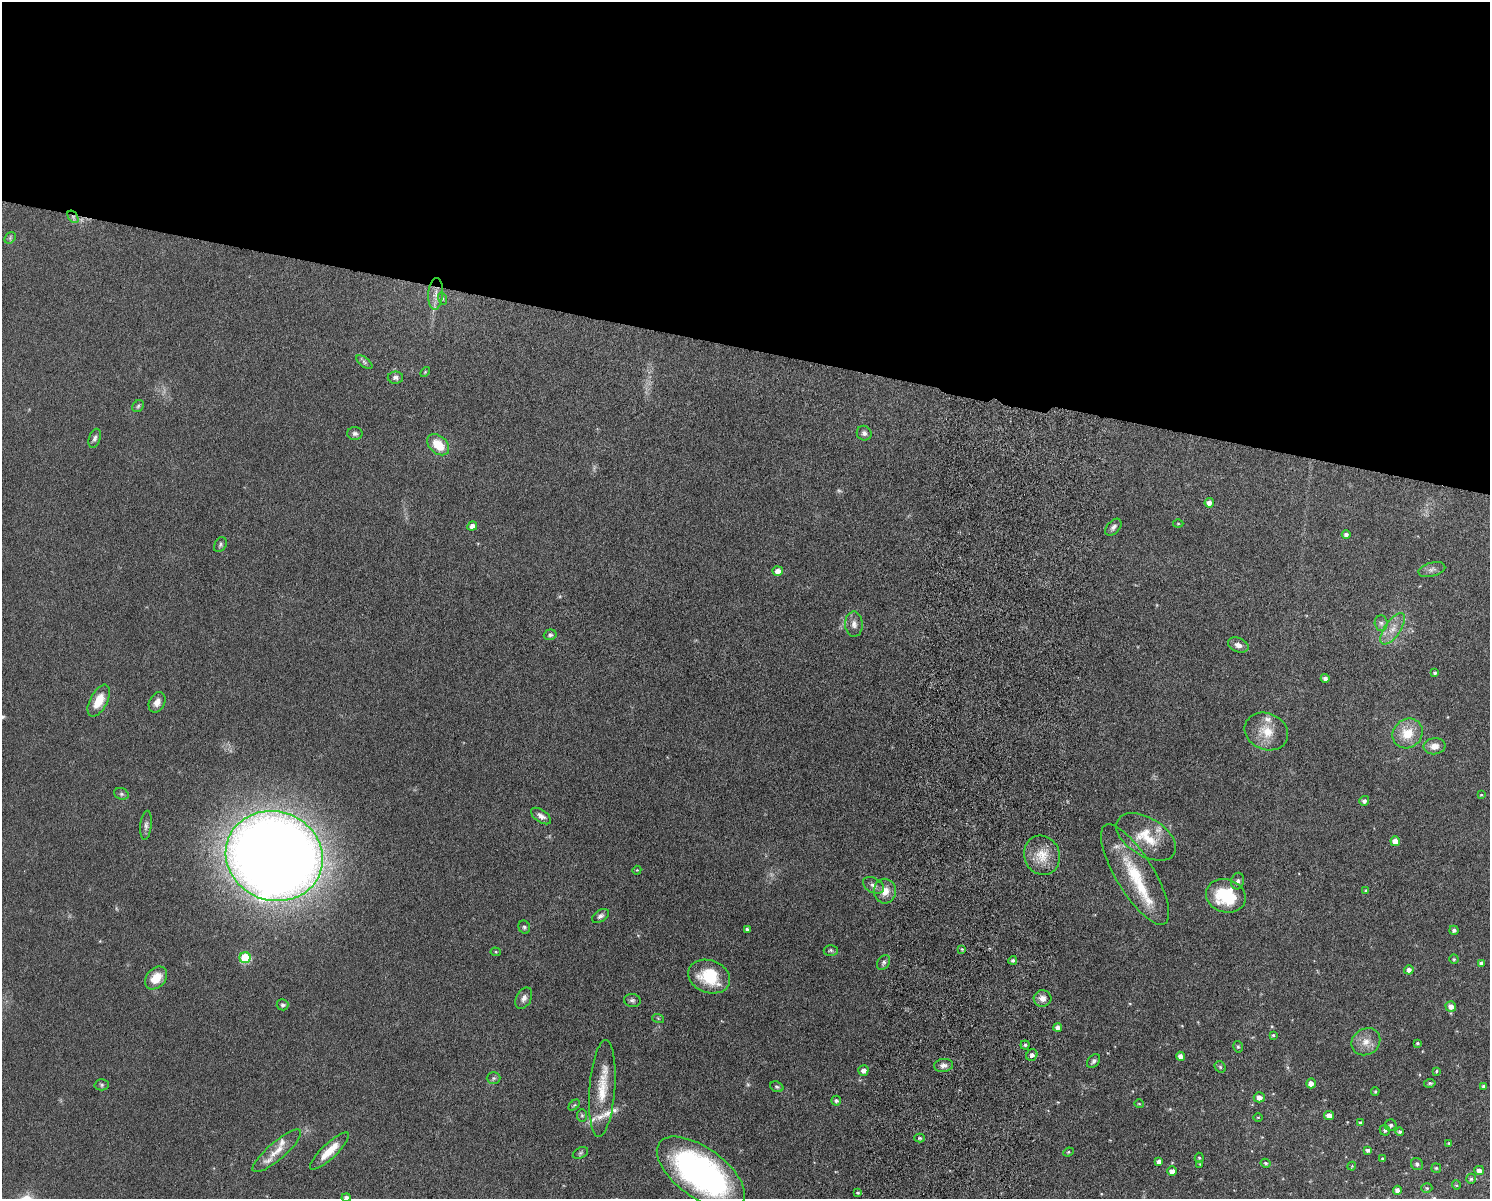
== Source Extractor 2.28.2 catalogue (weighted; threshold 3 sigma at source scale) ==
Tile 2 of 3 x 4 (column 2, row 1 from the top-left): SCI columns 1662-3149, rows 3606-4802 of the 4926 x 4817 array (HDU 1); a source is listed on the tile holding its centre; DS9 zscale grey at full resolution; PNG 1492 x 1201 px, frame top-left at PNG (2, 2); each listed source drawn as its Kron ellipse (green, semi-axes under 4 px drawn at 4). Shown black and unused: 29% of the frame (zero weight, under 6 of 12 exposures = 3% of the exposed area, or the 3 px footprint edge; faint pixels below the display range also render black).
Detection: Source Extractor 2.28.2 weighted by HDU 2 'WHT'; one run over the whole footprint, this tile lists its part. Background 0.0569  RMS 0.0042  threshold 0.0174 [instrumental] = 3 sigma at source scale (4.09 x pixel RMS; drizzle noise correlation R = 1.36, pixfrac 0.8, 0.05/0.05 arcsec/px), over >= 5 px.
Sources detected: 135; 3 too faint to see at this stretch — neither listed nor drawn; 7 inside a brighter listed object's ellipse — not listed separately; the other 125 listed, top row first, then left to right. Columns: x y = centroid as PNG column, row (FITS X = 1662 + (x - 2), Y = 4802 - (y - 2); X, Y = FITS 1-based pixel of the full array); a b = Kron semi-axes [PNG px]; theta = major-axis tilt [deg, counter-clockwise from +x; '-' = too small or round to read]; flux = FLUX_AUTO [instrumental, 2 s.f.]
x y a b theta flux
73 217 7 4 -56 0.97
10 238 6 5 - 0.79
436 294 16 7 85 3.3
443 299 6 4 -73 0.56
364 362 9 4 -37 0.89
425 372 6 3 46 0.43
395 378 7 6 - 1.2
138 406 6 5 - 0.73
355 433 7 6 - 1.1
864 433 7 7 - 1.4
95 438 10 5 71 1.3
438 445 12 8 -42 8.5
1209 503 5 5 - 2
1178 524 5 3 - 0.35
472 526 5 4 - 2.5
1113 527 10 6 47 1.4
1346 534 4 4 - 1.2
220 545 8 6 59 0.86
1432 569 14 7 14 1.7
778 571 5 5 - 2.9
1381 623 8 6 -88 1.1
854 624 12 9 -89 2.3
1392 629 18 8 56 4.2
550 635 6 5 - 0.83
1238 645 11 7 -21 2.2
1435 673 3 3 - 0.72
1325 678 4 4 - 1.4
99 701 17 8 62 7.5
157 702 11 7 64 2.9
1266 731 22 18 -24 9.1
1408 733 16 14 41 9
1434 746 11 8 5 3.2
121 794 7 5 -20 0.87
1481 795 4 4 - 0.41
1364 801 5 4 - 1.3
541 816 11 6 -35 1.8
146 825 15 5 84 1.5
1146 837 33 19 -32 12
1395 841 5 5 - 3.2
1042 855 20 17 -68 8.1
274 856 49 44 -22 970
637 870 4 3 - 0.37
1135 874 57 19 -59 21
1238 881 8 6 76 1.2
873 885 11 7 -30 1.9
1366 890 3 2 - 0.41
885 891 12 11 - 4.7
1226 896 20 16 -18 20
600 916 9 6 32 1.3
524 927 7 5 -65 0.88
747 929 3 3 - 0.9
1454 930 4 4 - 1.1
962 949 3 3 - 0.37
831 950 7 5 -1 0.77
496 952 5 4 - 0.49
245 958 5 5 - 26
1454 959 5 4 - 0.58
1013 960 4 4 - 0.88
884 963 8 6 59 1
1481 963 4 4 - 0.93
1409 970 4 4 - 2
709 977 21 16 -20 16
156 978 13 9 47 6.8
524 998 11 7 62 1.8
1043 998 9 8 - 2.5
632 1000 8 6 -9 1
283 1005 6 5 - 1
1451 1006 5 5 - 2.5
658 1018 6 3 -20 0.47
1058 1027 4 4 - 1.7
1273 1035 4 4 - 0.52
1366 1042 15 13 32 4.4
1418 1043 3 3 - 0.6
1025 1045 4 4 - 0.64
1238 1047 6 4 -74 0.63
1032 1055 6 5 - 1.4
1180 1056 4 4 - 2.2
1093 1061 8 5 49 0.97
944 1065 9 6 8 1.7
1220 1067 6 5 - 0.65
863 1070 5 5 - 2
1436 1071 4 3 - 0.43
494 1078 7 6 - 0.84
1311 1083 5 5 - 2.4
1430 1083 6 4 8 0.63
102 1085 7 5 0 0.72
1483 1086 4 3 - 0.76
777 1087 7 5 -20 0.73
602 1088 48 13 86 12
1375 1091 4 3 - 0.43
1259 1097 5 5 - 1.9
836 1101 5 5 - 0.93
1139 1104 4 4 - 0.41
574 1105 7 4 44 0.57
582 1116 6 5 - 0.59
1329 1116 5 4 - 3.1
1258 1117 5 3 - 0.34
1361 1123 4 3 - 0.75
1391 1125 6 5 - 0.89
1385 1130 5 5 - 0.89
1400 1132 4 4 - 0.99
920 1138 5 4 - 0.55
1449 1143 4 3 - 0.38
1368 1150 4 3 - 1.1
277 1151 31 8 41 5.6
329 1151 26 7 44 6.8
1068 1152 5 4 - 0.52
580 1153 8 5 27 0.75
1199 1158 5 4 - 0.59
1382 1159 4 3 - 0.53
1159 1161 4 4 - 1.6
1265 1163 5 4 - 0.59
1200 1164 3 3 - 0.25
1417 1164 6 6 - 1.1
1352 1166 4 3 - 0.34
1436 1168 5 5 - 0.56
1479 1170 5 4 - 2.2
1172 1171 5 4 - 2.3
701 1173 51 25 -36 120
1471 1179 5 4 - 0.68
1456 1185 4 4 - 0.42
1427 1188 5 4 - 0.61
1397 1190 4 4 - 1.8
858 1193 4 4 - 0.55
346 1197 4 4 - 1.3
Overlapping masked pixels (flux is a lower limit): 1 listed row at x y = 73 217
Isophote crosses this tile's border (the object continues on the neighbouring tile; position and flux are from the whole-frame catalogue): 2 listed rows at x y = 1397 1190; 346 1197